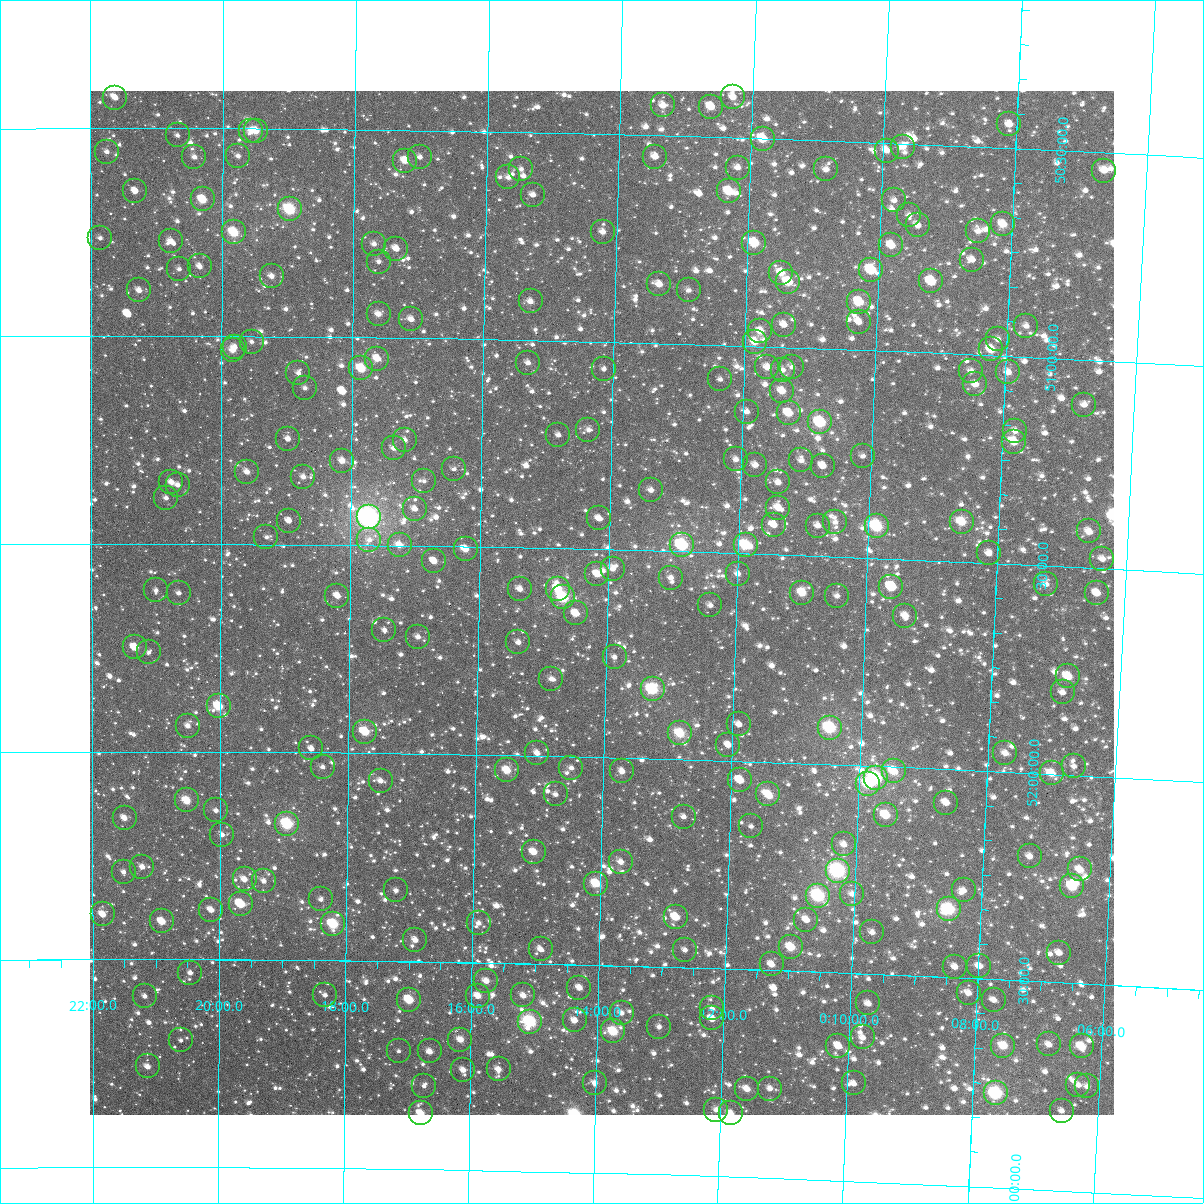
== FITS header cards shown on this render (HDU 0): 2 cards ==
NAXIS1  =                 1024
NAXIS2  =                 1024

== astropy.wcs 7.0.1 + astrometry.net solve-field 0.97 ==
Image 1024 x 1024 px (HDU 0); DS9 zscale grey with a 90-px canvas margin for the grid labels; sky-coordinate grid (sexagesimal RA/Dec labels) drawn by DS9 from the SOLVED WCS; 263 Tycho-2 reference stars matched to detected sources circled (green)
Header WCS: RA---TAN-SIP/DEC--TAN-SIP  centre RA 00:14:06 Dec +51:38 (3.52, +51.63 deg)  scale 8.66 arcsec/px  FOV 147.9' x 147.9'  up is +179 deg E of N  parity flipped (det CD > 0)
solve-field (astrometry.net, Tycho-2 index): VERIFIED the header's WCS against the Tycho-2 star catalogue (verified at 6 index scales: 14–263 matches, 0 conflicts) and refined it, rather than solving blind
Solved WCS: RA---TAN-SIP/DEC--TAN-SIP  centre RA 00:14:06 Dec +51:38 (3.52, +51.63 deg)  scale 8.66 arcsec/px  FOV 147.9' x 147.9'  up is +179 deg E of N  parity flipped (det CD > 0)
The solver's refit moves the header's centre by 0.52 arcsec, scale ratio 1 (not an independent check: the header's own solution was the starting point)
Tycho-2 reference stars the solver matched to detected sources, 263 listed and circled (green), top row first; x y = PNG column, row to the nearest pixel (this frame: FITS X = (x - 93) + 1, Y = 1024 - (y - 91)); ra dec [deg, ICRS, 3 dp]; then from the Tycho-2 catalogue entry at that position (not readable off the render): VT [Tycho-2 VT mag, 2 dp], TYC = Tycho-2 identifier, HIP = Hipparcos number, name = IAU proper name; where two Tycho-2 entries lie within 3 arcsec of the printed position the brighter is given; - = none
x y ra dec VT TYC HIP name
736 97 3.074 +50.403 10.64 3255-949-1 - -
118 98 5.405 +50.427 10.53 3255-281-1 - -
666 105 3.337 +50.428 10.42 3255-267-1 - -
714 107 3.156 +50.428 10.46 3255-213-1 - -
1012 124 2.027 +50.443 10.45 3254-178-1 - -
254 131 4.891 +50.506 9.80 3255-481-1 - -
259 131 4.874 +50.505 9.55 3255-3-1 - -
181 135 5.170 +50.517 11.06 3255-529-1 - -
766 139 2.957 +50.501 8.84 3255-287-1 - -
906 147 2.424 +50.508 10.64 3254-824-1 - -
890 151 2.486 +50.519 10.86 3254-115-1 - -
110 152 5.438 +50.557 10.56 3255-175-1 - -
241 156 4.941 +50.566 10.57 3255-449-1 - -
197 157 5.106 +50.569 10.92 3255-33-1 - -
423 157 4.252 +50.564 11.36 3255-145-1 - -
658 157 3.361 +50.551 11.00 3255-301-1 - -
408 161 4.308 +50.573 9.93 3255-137-1 - -
741 168 3.047 +50.572 10.89 3255-345-1 - -
524 169 3.868 +50.589 11.42 3255-57-1 - -
829 169 2.712 +50.569 10.62 3254-64-1 - -
1107 171 1.661 +50.544 10.40 3254-250-1 - -
511 177 3.916 +50.609 10.67 3255-417-1 - -
138 191 5.331 +50.651 10.37 3259-673-1 - -
732 191 3.078 +50.630 9.09 3259-421-1 - -
536 195 3.821 +50.650 11.17 3259-353-1 - -
206 199 5.075 +50.671 8.87 3259-145-1 - -
897 200 2.451 +50.638 10.64 3258-1114-1 - -
293 209 4.744 +50.694 7.85 3259-57-1 1524 -
912 215 2.391 +50.672 10.50 3258-1108-1 - -
1006 224 2.033 +50.684 9.55 3258-214-1 - -
921 225 2.357 +50.696 10.70 3258-1362-1 - -
981 231 2.128 +50.703 10.73 3258-1138-1 - -
237 232 4.955 +50.750 8.41 3259-155-1 1583 -
606 232 3.553 +50.736 10.49 3259-153-1 - -
103 238 5.464 +50.765 11.31 3259-113-1 - -
174 241 5.195 +50.771 10.99 3259-499-1 - -
757 243 2.975 +50.752 9.06 3259-627-1 - -
377 244 4.422 +50.775 10.42 3259-223-1 - -
894 245 2.454 +50.746 9.60 3258-824-1 - -
399 249 4.337 +50.786 10.84 3259-347-1 - -
975 260 2.146 +50.772 10.62 3258-1040-1 - -
382 262 4.404 +50.817 10.67 3259-565-1 - -
203 266 5.085 +50.832 10.44 3259-567-1 - -
182 269 5.163 +50.839 11.34 3259-613-1 - -
874 270 2.528 +50.807 8.62 3258-650-1 825 -
784 273 2.870 +50.821 9.73 3259-579-1 - -
275 276 4.811 +50.855 10.29 3259-233-1 - -
934 281 2.297 +50.829 9.29 3258-988-1 - -
791 282 2.841 +50.843 9.18 3259-323-1 917 -
662 284 3.333 +50.858 9.93 3259-457-1 - -
142 290 5.315 +50.890 10.36 3259-409-1 - -
692 290 3.221 +50.870 10.76 3259-167-1 - -
534 301 3.822 +50.907 10.32 3259-427-1 - -
862 302 2.568 +50.885 9.05 3258-698-1 837 -
382 314 4.401 +50.943 9.87 3259-1450-1 - -
414 319 4.276 +50.955 10.67 3259-1406-1 - -
862 322 2.568 +50.933 11.15 3258-1244-1 - -
787 325 2.853 +50.946 10.36 3259-1584-1 - -
1029 326 1.928 +50.926 11.02 3258-1302-1 - -
763 331 2.941 +50.964 9.77 3259-1417-1 - -
1001 339 2.033 +50.961 10.60 3258-154-1 - -
255 342 4.885 +51.013 10.82 3259-1291-1 - -
758 342 2.962 +50.989 9.44 3259-1298-1 959 -
238 347 4.950 +51.026 10.83 3259-1175-1 - -
994 349 2.058 +50.986 9.44 3258-278-1 - -
236 350 4.958 +51.033 9.68 3259-1209-1 - -
380 359 4.405 +51.051 9.44 3259-1233-1 - -
531 363 3.827 +51.054 11.03 3259-1253-1 - -
770 367 2.911 +51.049 9.66 3259-1402-1 - -
795 367 2.816 +51.047 10.80 3259-1286-1 - -
364 368 4.465 +51.074 8.69 3259-1345-1 1431 -
607 369 3.536 +51.065 10.95 3259-1205-1 - -
786 370 2.852 +51.055 11.02 3259-1054-1 - -
974 371 2.130 +51.040 11.09 3258-1160-1 - -
1011 372 1.989 +51.039 10.31 3258-12-1 - -
301 373 4.706 +51.088 11.24 3259-1295-1 - -
723 379 3.090 +51.082 11.11 3259-1306-1 - -
978 384 2.112 +51.072 10.13 3258-548-1 - -
308 388 4.680 +51.123 10.92 3259-1077-1 - -
785 391 2.851 +51.106 9.85 3259-1085-1 - -
1087 405 1.692 +51.109 10.63 3258-1014-1 - -
750 412 2.984 +51.158 11.11 3259-1459-1 - -
792 413 2.823 +51.158 9.62 3259-1062-1 - -
823 422 2.701 +51.178 8.36 3258-10-1 884 -
591 430 3.589 +51.213 11.04 3259-1332-1 - -
1018 431 1.951 +51.180 10.55 3258-406-1 - -
561 435 3.705 +51.226 11.09 3259-1517-1 - -
291 439 4.744 +51.246 10.85 3259-712-1 - -
408 440 4.295 +51.245 10.51 3259-1442-1 - -
1017 442 1.955 +51.206 9.34 3258-656-1 - -
397 448 4.336 +51.265 10.86 3259-1167-1 - -
866 456 2.531 +51.255 11.37 3258-1588-1 - -
739 459 3.021 +51.274 10.36 3259-688-1 - -
804 460 2.769 +51.271 10.79 3258-1595-1 - -
345 461 4.534 +51.298 10.54 3259-977-1 - -
758 465 2.945 +51.286 10.29 3259-1246-1 - -
826 466 2.685 +51.282 11.43 3258-1541-1 - -
457 469 4.104 +51.313 11.39 3259-1127-1 - -
250 472 4.901 +51.326 10.07 3259-795-1 - -
306 477 4.684 +51.337 10.68 3259-833-1 - -
427 481 4.218 +51.343 11.24 3259-682-1 - -
174 482 5.191 +51.352 10.60 3259-907-1 - -
781 482 2.854 +51.326 10.84 3259-604-1 - -
181 485 5.166 +51.359 11.46 3259-1394-1 - -
654 490 3.343 +51.354 10.37 3259-1049-1 - -
169 498 5.212 +51.390 11.10 3259-228-1 - -
781 508 2.851 +51.387 10.47 3259-1055-1 - -
418 509 4.252 +51.411 10.85 3259-1147-1 - -
372 517 4.429 +51.433 6.08 3259-394-1 1415 -
602 518 3.540 +51.425 10.74 3259-1400-1 - -
292 521 4.737 +51.443 11.46 3259-6-1 - -
838 522 2.630 +51.416 11.00 3258-1211-1 - -
965 522 2.141 +51.403 9.20 3258-1695-1 - -
777 525 2.866 +51.428 10.27 3259-942-1 - -
821 526 2.696 +51.426 10.80 3258-1241-1 - -
880 526 2.468 +51.423 8.07 3258-1682-1 800 -
1092 531 1.650 +51.412 10.14 3258-865-1 - -
269 537 4.824 +51.483 11.81 3259-785-1 - -
372 540 4.426 +51.487 11.07 3259-774-1 - -
403 545 4.309 +51.498 9.98 3259-1506-1 - -
685 545 3.217 +51.484 8.02 3259-879-1 - -
749 545 2.972 +51.480 8.66 3259-216-1 - -
469 549 4.054 +51.506 9.72 3259-302-1 - -
992 553 2.032 +51.476 10.73 3258-497-1 - -
1105 559 1.593 +51.477 11.08 3258-873-1 - -
437 561 4.175 +51.536 10.30 3259-644-1 - -
616 569 3.484 +51.545 10.85 3259-564-1 - -
600 574 3.542 +51.559 10.68 3259-698-1 - -
741 574 2.999 +51.549 10.51 3259-208-1 - -
674 578 3.257 +51.563 11.30 3259-735-1 - -
1049 584 1.805 +51.545 10.92 3258-1083-1 - -
894 587 2.402 +51.567 10.67 3258-803-1 781 -
523 589 3.841 +51.599 10.22 3259-566-1 - -
561 589 3.693 +51.596 9.35 3259-861-1 - -
159 590 5.250 +51.612 10.90 3259-222-1 - -
182 593 5.161 +51.618 11.30 3259-298-1 - -
805 593 2.747 +51.589 9.15 3258-1690-1 - -
1100 593 1.608 +51.560 10.50 3258-1553-1 - -
340 596 4.547 +51.622 9.96 3259-28-1 - -
840 596 2.611 +51.594 10.66 3258-967-1 - -
566 597 3.673 +51.617 8.09 3259-52-1 1178 -
713 605 3.101 +51.627 11.06 3259-308-1 - -
579 613 3.621 +51.655 9.76 3259-236-1 - -
908 616 2.344 +51.635 10.13 3258-1508-1 - -
387 630 4.363 +51.703 11.28 3259-50-1 - -
421 637 4.232 +51.719 11.00 3259-134-1 - -
521 642 3.842 +51.728 11.15 3259-803-1 - -
138 647 5.332 +51.749 9.50 3259-202-1 - -
152 652 5.278 +51.761 11.72 3259-60-1 - -
618 657 3.467 +51.758 11.19 3259-746-1 - -
1071 676 1.703 +51.763 9.40 3258-741-1 - -
554 679 3.712 +51.814 10.90 3259-1524-1 - -
656 689 3.316 +51.833 8.05 3259-1236-1 - -
1066 692 1.721 +51.802 10.88 3258-1251-1 - -
222 706 5.006 +51.891 8.89 3259-316-1 - -
742 724 2.975 +51.911 10.88 3259-743-1 - -
191 726 5.126 +51.938 10.27 3259-740-1 - -
833 728 2.621 +51.912 7.91 3258-481-1 855 -
368 732 4.433 +51.949 8.78 3259-1555-1 - -
683 733 3.205 +51.937 8.64 3259-1328-1 - -
731 745 3.015 +51.961 10.83 3259-384-1 - -
314 748 4.643 +51.991 11.76 3259-1960-1 - -
540 753 3.759 +51.994 11.26 3259-1760-1 - -
1008 753 1.933 +51.955 10.23 3258-1649-1 - -
1077 766 1.663 +51.979 11.43 3258-1402-1 - -
326 767 4.598 +52.035 11.26 3259-1756-1 - -
574 768 3.626 +52.027 10.70 3259-1661-1 - -
510 770 3.877 +52.036 9.17 3259-1727-1 1244 -
625 771 3.426 +52.033 10.39 3259-1992-1 - -
897 771 2.366 +52.010 9.44 3258-2068-1 - -
1055 773 1.748 +51.998 9.79 3258-1640-1 - -
879 778 2.434 +52.028 7.62 3258-1906-1 - -
743 780 2.965 +52.045 9.84 3259-1823-1 - -
384 781 4.370 +52.066 10.47 3259-1970-1 - -
871 784 2.464 +52.043 8.54 3258-1984-1 - -
559 794 3.684 +52.092 11.34 3259-1744-1 - -
771 794 2.854 +52.077 9.49 3259-1863-1 - -
190 800 5.129 +52.118 8.94 3259-1932-1 - -
949 803 2.155 +52.081 10.11 3258-2188-1 - -
219 810 5.014 +52.141 10.49 3259-1957-1 - -
889 815 2.388 +52.117 9.43 3258-2169-1 - -
687 817 3.181 +52.137 11.18 3259-1851-1 - -
128 818 5.373 +52.160 10.11 3259-1880-1 - -
290 824 4.735 +52.173 7.74 3259-1755-1 1519 -
754 826 2.916 +52.155 11.72 3259-1878-1 - -
225 835 4.990 +52.199 10.45 3259-1720-1 - -
847 844 2.549 +52.191 10.66 3258-1811-1 - -
537 852 3.766 +52.231 9.53 3259-2007-1 - -
1033 856 1.818 +52.200 10.47 3258-2121-1 - -
624 862 3.423 +52.250 10.38 3259-1862-1 - -
145 867 5.303 +52.277 10.89 3259-1906-1 - -
1083 869 1.619 +52.226 9.88 3258-1836-1 - -
841 871 2.569 +52.255 7.19 3258-2080-1 838 -
127 872 5.376 +52.289 11.58 3259-1864-1 - -
248 879 4.901 +52.307 10.41 3259-2009-1 - -
267 881 4.826 +52.310 10.76 3259-1819-1 - -
599 884 3.518 +52.304 8.87 3259-1745-1 - -
1075 886 1.645 +52.267 8.74 3258-1862-1 - -
399 890 4.304 +52.330 10.87 3259-1749-1 - -
967 890 2.071 +52.289 11.02 3258-2020-1 - -
855 894 2.510 +52.309 10.43 3258-2192-1 - -
821 896 2.643 +52.317 7.72 3258-1897-1 859 -
324 899 4.600 +52.353 10.89 3259-1655-1 - -
244 904 4.916 +52.366 9.36 3259-1671-1 - -
952 909 2.126 +52.336 7.81 3258-2089-1 691 -
214 910 5.032 +52.381 10.27 3259-1966-1 - -
106 914 5.459 +52.391 9.88 3259-1870-1 - -
679 917 3.200 +52.379 9.23 3259-1739-1 - -
809 920 2.685 +52.376 10.29 3258-1925-1 - -
165 921 5.226 +52.408 9.32 3259-1853-1 - -
482 923 3.977 +52.405 10.67 3259-1986-1 - -
336 924 4.551 +52.413 8.21 3259-2054-1 1460 -
875 932 2.424 +52.400 10.53 3258-1855-1 - -
418 940 4.225 +52.448 10.56 3259-1689-1 - -
794 947 2.742 +52.443 8.94 3258-2183-1 894 -
544 949 3.730 +52.465 11.12 3259-1771-1 - -
688 950 3.161 +52.458 10.93 3259-1831-1 - -
1062 953 1.685 +52.428 10.93 3258-2133-1 - -
775 964 2.816 +52.486 10.43 3259-1778-1 - -
982 966 1.997 +52.470 10.70 3258-1843-1 - -
958 967 2.092 +52.474 10.49 3258-1889-1 - -
193 973 5.113 +52.532 11.56 3653-1612-1 - -
489 981 3.942 +52.544 9.99 3653-1693-1 - -
582 988 3.573 +52.555 10.48 3653-1588-1 - -
972 993 2.034 +52.536 10.84 3652-152-1 - -
328 995 4.579 +52.583 11.08 3653-1888-1 - -
526 995 3.794 +52.577 10.64 3653-1525-1 - -
148 996 5.293 +52.588 11.22 3653-1555-1 - -
481 996 3.973 +52.580 10.94 3653-1518-2 - -
412 1000 4.246 +52.592 9.01 3653-1639-1 - -
997 1000 1.933 +52.549 11.09 3652-418-1 - -
871 1003 2.429 +52.571 10.20 3652-306-1 - -
715 1008 3.046 +52.596 10.95 3652-722-1 - -
625 1013 3.404 +52.614 11.12 3653-1404-1 - -
715 1018 3.045 +52.620 10.41 3652-750-1 - -
578 1020 3.588 +52.634 11.06 3653-1642-1 - -
533 1022 3.767 +52.640 7.65 3653-1562-1 1204 -
662 1027 3.254 +52.644 10.97 3652-280-1 - -
616 1031 3.435 +52.659 8.60 3653-1655-1 1100 -
866 1037 2.446 +52.653 10.84 3652-372-1 - -
184 1040 5.150 +52.694 11.83 3653-1755-1 - -
463 1040 4.041 +52.686 9.73 3653-1420-1 - -
1052 1044 1.706 +52.650 10.67 3652-128-1 - -
841 1046 2.541 +52.676 10.04 3652-142-1 - -
1006 1046 1.886 +52.659 9.07 3652-558-1 - -
1085 1046 1.577 +52.651 9.34 3652-82-1 - -
402 1051 4.285 +52.716 11.34 3653-1306-1 - -
433 1051 4.162 +52.716 10.20 3653-1180-1 - -
151 1066 5.281 +52.758 10.13 3653-1732-1 - -
502 1069 3.887 +52.756 10.59 3653-1797-1 - -
466 1070 4.028 +52.759 10.80 3653-1701-1 - -
598 1083 3.503 +52.783 10.52 3653-1559-1 - -
857 1083 2.474 +52.765 11.04 3652-202-1 - -
1081 1085 1.581 +52.744 11.28 3652-176-1 - -
427 1086 4.183 +52.799 11.07 3653-1323-1 - -
1090 1086 1.547 +52.746 10.57 3652-472-1 - -
750 1089 2.897 +52.787 10.06 3652-712-1 - -
773 1089 2.807 +52.785 10.98 3652-552-1 - -
999 1093 1.906 +52.773 7.70 3652-752-1 622 -
719 1110 3.019 +52.840 10.95 3652-22-1 - -
1065 1111 1.642 +52.808 10.82 3652-760-1 - -
424 1113 4.194 +52.865 9.36 3653-1412-1 - -
734 1113 2.958 +52.848 9.69 3652-240-1 - -